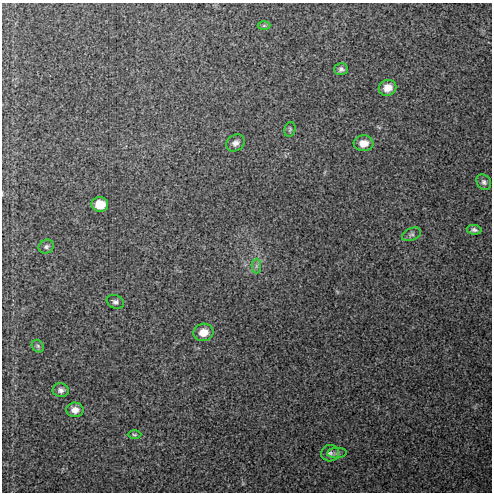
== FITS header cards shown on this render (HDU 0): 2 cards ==
NAXIS1  =                  490 / Axis length
NAXIS2  =                  490 / Axis length

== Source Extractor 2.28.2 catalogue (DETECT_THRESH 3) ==
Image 490 x 490 px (HDU 0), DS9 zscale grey, 1 PNG px = 1 image px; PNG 494 x 494 px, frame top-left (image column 1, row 490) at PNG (2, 3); each listed source drawn as its Kron ellipse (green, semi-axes under 4 px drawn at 4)
Background 11.4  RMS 1.2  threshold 3.53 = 3 sigma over >= 5 px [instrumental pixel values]
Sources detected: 20; all 20 listed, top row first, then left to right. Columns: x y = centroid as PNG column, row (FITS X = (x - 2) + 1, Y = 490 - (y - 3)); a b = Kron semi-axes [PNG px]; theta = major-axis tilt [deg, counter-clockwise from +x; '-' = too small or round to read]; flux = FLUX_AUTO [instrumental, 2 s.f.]
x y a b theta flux
264 26 6 4 0 97
341 69 7 6 - 220
387 88 9 8 - 800
290 129 7 5 75 150
235 143 10 8 36 370
364 143 10 8 4 790
484 182 8 6 -49 240
100 204 8 7 - 1400
474 230 7 4 -10 220
411 234 10 6 24 250
46 247 8 6 30 210
256 266 7 4 90 200
115 302 9 6 -19 250
203 332 10 9 - 1000
38 346 7 5 -48 170
61 390 8 7 - 290
75 410 9 7 -3 550
134 435 7 3 0 100
330 453 9 8 - 300
337 453 10 5 3 220